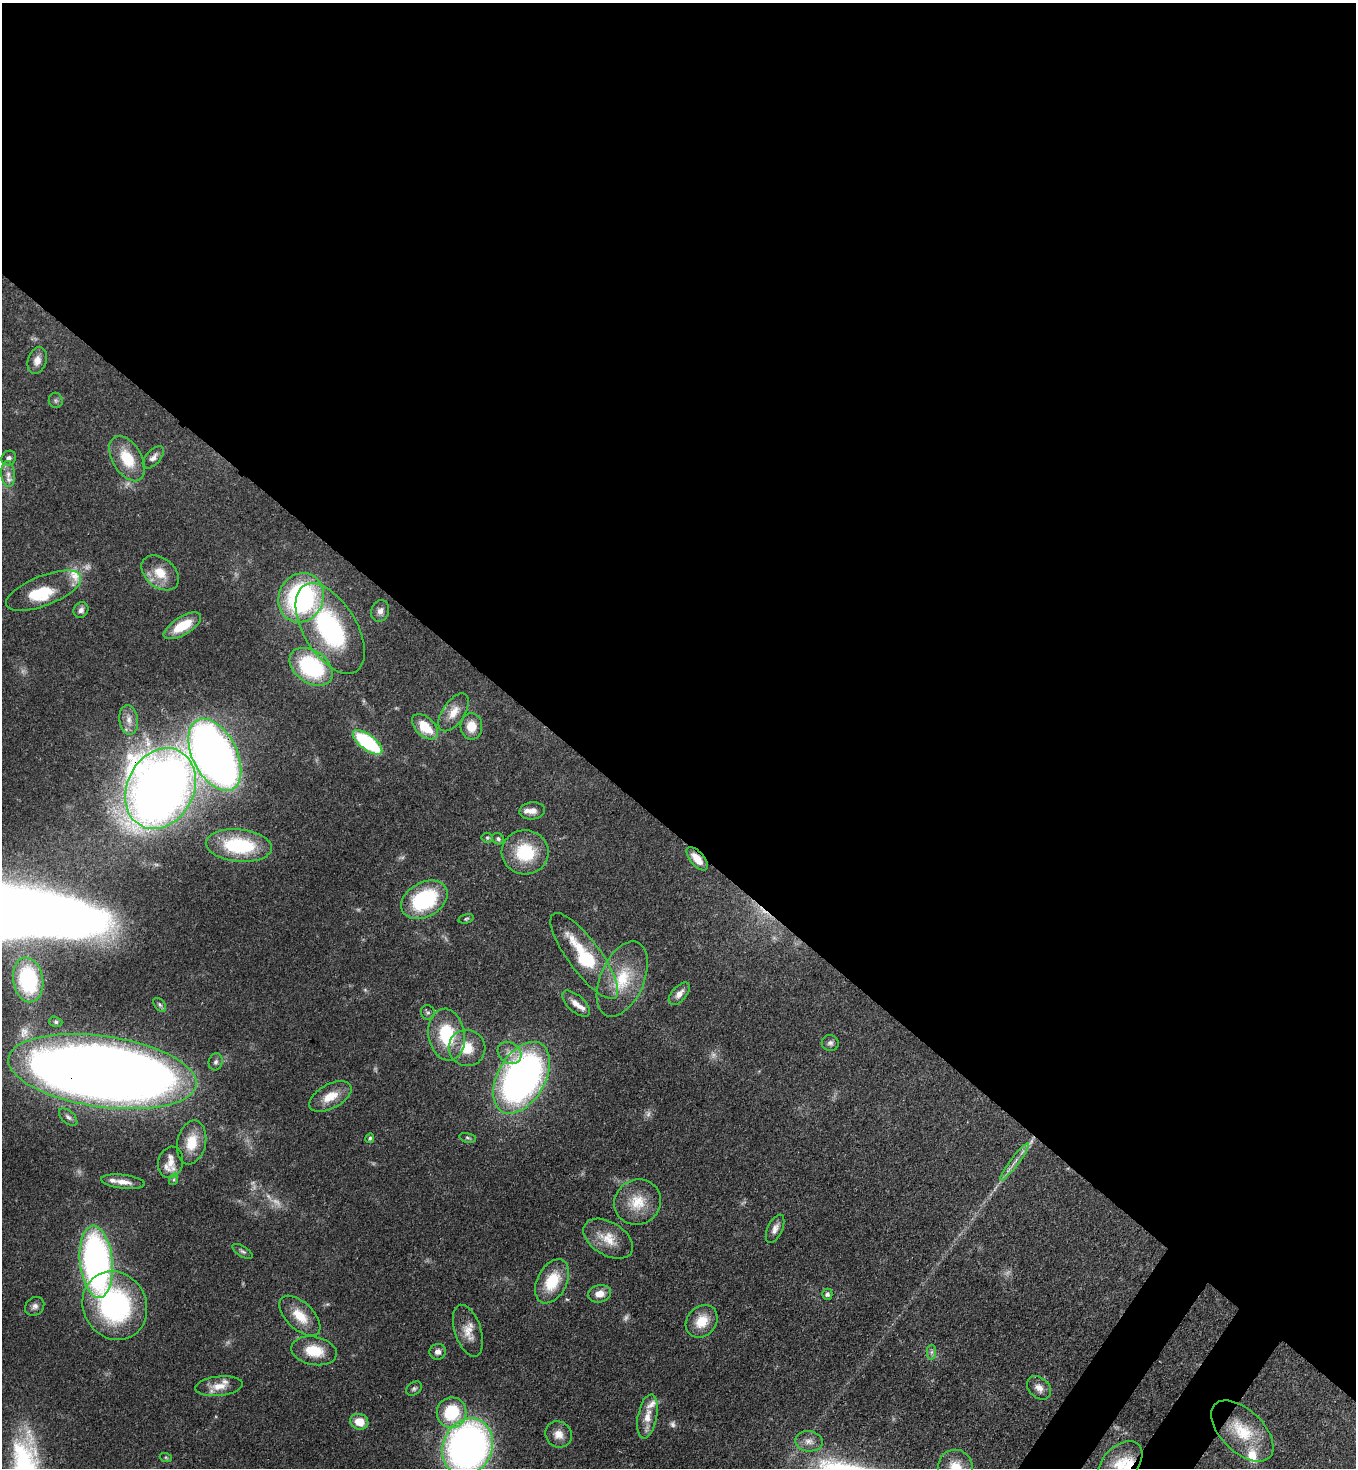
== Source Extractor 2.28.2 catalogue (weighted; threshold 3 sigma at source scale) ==
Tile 3 of 4 x 4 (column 3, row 1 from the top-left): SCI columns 2932-4285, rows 4457-5922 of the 6004 x 5981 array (HDU 1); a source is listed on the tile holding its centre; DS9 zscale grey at full resolution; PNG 1358 x 1470 px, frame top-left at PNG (2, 3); each listed source drawn as its Kron ellipse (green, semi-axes under 4 px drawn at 4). Shown black and unused: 58% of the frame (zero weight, under 3 of 4 exposures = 7% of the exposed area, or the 3 px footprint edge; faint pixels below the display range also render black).
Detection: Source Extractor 2.28.2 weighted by HDU 2 'WHT'; one run over the whole footprint, this tile lists its part. Background 0.0725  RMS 0.0036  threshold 0.0164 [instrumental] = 3 sigma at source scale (4.5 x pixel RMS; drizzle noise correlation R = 1.50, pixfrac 1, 0.05/0.05 arcsec/px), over >= 5 px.
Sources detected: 104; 9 too faint to see at this stretch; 1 cosmic-ray / hot-pixel residue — neither listed nor drawn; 12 inside a brighter listed object's ellipse — not listed separately; the other 82 listed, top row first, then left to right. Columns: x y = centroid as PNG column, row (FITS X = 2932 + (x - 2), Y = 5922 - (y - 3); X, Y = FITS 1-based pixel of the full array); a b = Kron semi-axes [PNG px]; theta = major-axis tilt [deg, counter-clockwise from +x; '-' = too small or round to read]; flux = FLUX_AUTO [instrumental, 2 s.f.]
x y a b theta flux
37 361 14 9 72 3.2
56 400 8 7 - 0.92
153 457 13 7 47 2
9 458 7 7 - 1.4
127 459 25 14 -59 12
8 474 13 6 -85 2.3
160 573 21 14 -40 8.2
44 591 40 15 21 15
301 598 25 22 67 69
81 610 8 7 - 1.5
380 611 11 8 71 1.9
182 626 21 9 31 10
330 629 50 26 -59 54
311 667 24 16 -34 40
454 712 21 11 55 5.1
129 720 15 9 -82 3
471 726 13 11 -86 5.8
425 727 15 9 -44 11
368 742 17 7 -37 41
215 755 39 22 -63 270
160 789 42 33 63 520
532 811 12 8 6 2.6
487 838 5 5 - 0.54
498 839 6 5 - 0.88
239 845 33 16 -6 29
525 852 23 22 - 18
697 859 14 7 -49 4.9
424 900 25 17 29 34
466 919 8 4 14 0.58
584 956 52 16 -53 28
622 979 40 22 67 18
28 980 22 15 -80 35
679 994 13 7 48 2.5
576 1004 17 8 -41 3.3
160 1005 8 5 -50 0.82
428 1012 7 7 - 1
56 1022 6 5 - 0.66
447 1035 26 18 -80 21
830 1043 8 8 - 1.2
467 1048 18 18 - 9
509 1053 13 10 -38 3.2
216 1062 8 7 - 1.2
102 1071 95 35 -8 750
521 1078 39 24 59 170
330 1096 23 12 29 7.1
68 1117 11 6 -41 1.3
370 1138 5 4 - 0.73
468 1138 8 4 -14 0.72
192 1142 22 14 77 9.2
170 1162 16 12 74 3.9
1014 1162 23 3 53 2.6
174 1179 6 4 73 0.5
123 1182 22 7 -7 3.6
637 1202 24 22 32 10
775 1229 15 7 65 2.3
608 1239 27 16 -32 7.8
242 1251 11 5 -32 0.93
96 1262 36 16 -84 140
552 1281 23 15 63 13
600 1294 11 8 12 3.9
827 1294 5 5 - 1.1
35 1306 10 8 44 1.6
115 1306 35 31 -61 69
300 1316 25 13 -44 7.9
702 1321 18 14 50 7.8
468 1331 27 13 -72 5.5
314 1351 23 14 -11 10
438 1352 8 8 - 1.8
931 1352 7 4 89 0.99
219 1386 24 10 6 5.1
1039 1388 13 10 -42 2.8
414 1389 8 6 38 0.87
452 1413 15 15 - 19
647 1416 22 9 79 5.5
359 1422 9 8 - 5.8
1242 1431 38 21 -44 16
558 1434 13 12 - 3.9
809 1441 14 10 -6 2.9
467 1447 29 24 64 190
166 1458 6 4 -20 0.47
1120 1464 27 17 47 9.9
955 1467 17 17 - 7.6
Overlapping masked pixels (flux is a lower limit): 5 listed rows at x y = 215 755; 160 789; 697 859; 424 900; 102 1071
Isophote crosses this tile's border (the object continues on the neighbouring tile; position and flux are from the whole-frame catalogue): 3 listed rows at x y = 467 1447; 1120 1464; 955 1467